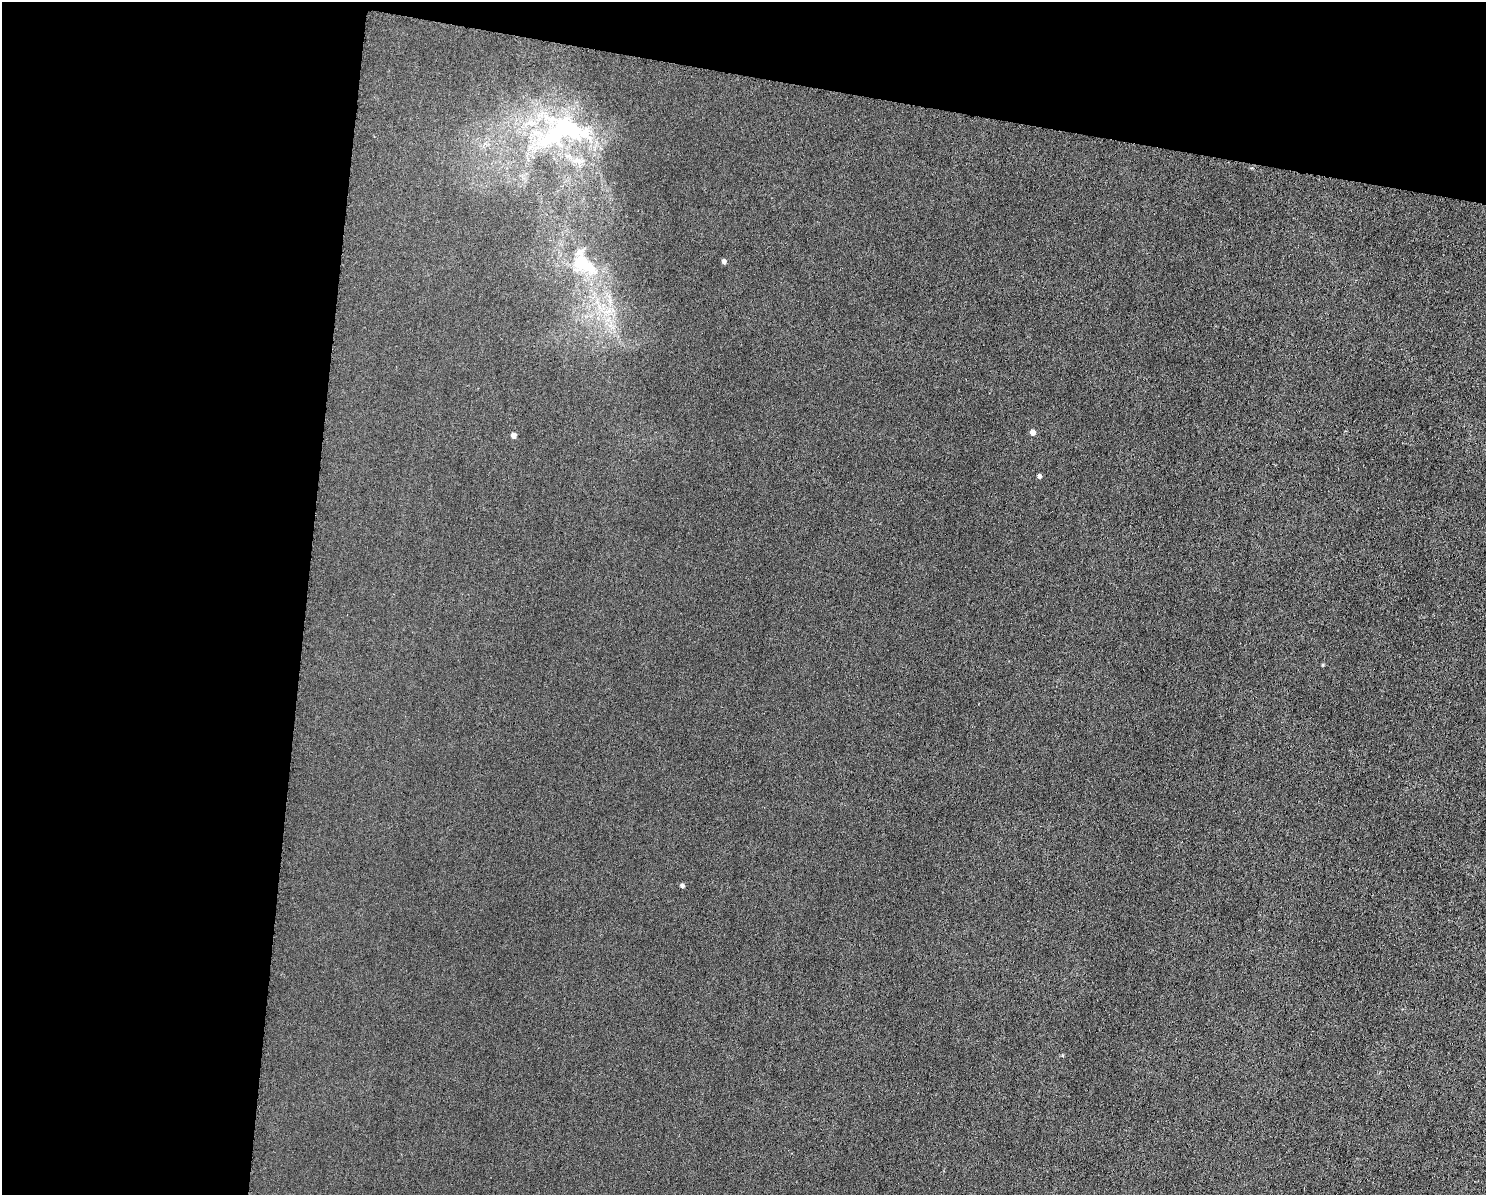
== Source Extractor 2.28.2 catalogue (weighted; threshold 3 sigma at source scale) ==
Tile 1 of 3 x 4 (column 1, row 1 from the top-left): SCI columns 232-1715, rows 3585-4777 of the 4800 x 4779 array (HDU 1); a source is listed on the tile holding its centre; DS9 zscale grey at full resolution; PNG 1488 x 1197 px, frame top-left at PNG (2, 2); no overlay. Shown black and unused: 27% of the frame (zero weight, under 3 of 6 exposures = <1% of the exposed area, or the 3 px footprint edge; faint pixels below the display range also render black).
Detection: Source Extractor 2.28.2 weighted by HDU 2 'WHT'; one run over the whole footprint, this tile lists its part. Background 0.00826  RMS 0.0031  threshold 0.0128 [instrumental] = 3 sigma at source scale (4.09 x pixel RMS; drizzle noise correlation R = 1.36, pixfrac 0.8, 0.05/0.05 arcsec/px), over >= 5 px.
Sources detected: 12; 1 inside a brighter object's white glare — not listed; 3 inside a brighter listed object's ellipse — not listed separately; the other 8 listed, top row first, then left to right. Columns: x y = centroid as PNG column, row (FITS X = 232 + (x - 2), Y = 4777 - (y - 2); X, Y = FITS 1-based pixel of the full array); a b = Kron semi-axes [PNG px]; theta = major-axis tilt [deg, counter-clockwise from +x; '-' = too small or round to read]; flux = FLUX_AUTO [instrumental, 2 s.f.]
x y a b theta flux
555 134 62 30 -74 33
724 261 5 4 - 1.1
584 265 39 22 -34 15
1033 432 5 5 - 1.8
513 435 4 4 - 1.7
1039 476 4 4 - 0.87
1323 665 4 4 - 0.29
682 886 5 4 - 0.71